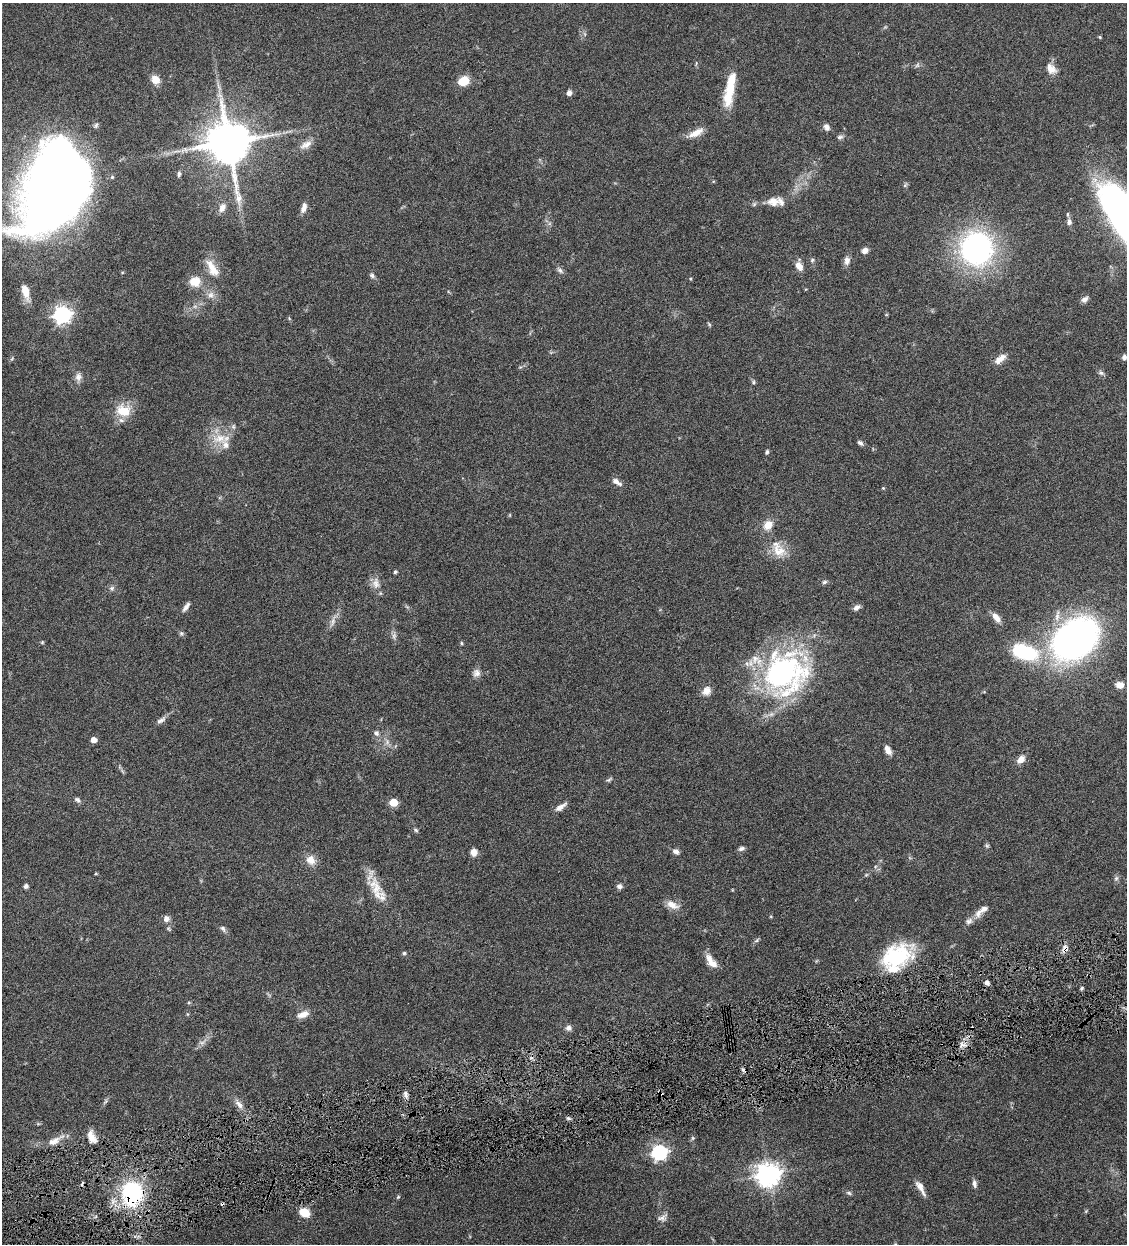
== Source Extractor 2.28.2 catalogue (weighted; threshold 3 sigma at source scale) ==
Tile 7 of 4 x 4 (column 3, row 2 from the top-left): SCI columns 2514-3638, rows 2487-3728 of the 4910 x 4972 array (HDU 1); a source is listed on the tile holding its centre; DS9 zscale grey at full resolution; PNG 1129 x 1246 px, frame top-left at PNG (2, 3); no overlay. Shown black and unused: <1% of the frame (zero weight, under 4 of 8 exposures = <1% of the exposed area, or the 3 px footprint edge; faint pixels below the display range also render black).
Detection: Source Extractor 2.28.2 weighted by HDU 2 'WHT'; one run over the whole footprint, this tile lists its part. Background 0.0431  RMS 0.0036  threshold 0.0146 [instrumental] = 3 sigma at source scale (4.09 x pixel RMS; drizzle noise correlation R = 1.36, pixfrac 0.8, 0.05/0.05 arcsec/px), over >= 5 px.
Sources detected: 126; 1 too faint to see at this stretch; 3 cosmic-ray / hot-pixel residue — not listed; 6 inside a brighter listed object's ellipse — not listed separately; the other 116 listed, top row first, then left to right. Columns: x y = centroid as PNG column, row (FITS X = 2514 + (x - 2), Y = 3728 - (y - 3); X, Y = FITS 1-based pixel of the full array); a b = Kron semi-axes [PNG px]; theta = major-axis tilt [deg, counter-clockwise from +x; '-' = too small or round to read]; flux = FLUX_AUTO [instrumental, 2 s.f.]
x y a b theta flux
1100 37 4 4 - 0.34
917 65 7 6 - 0.67
1051 69 16 10 -50 2.9
155 80 8 7 - 4
464 81 9 7 28 7.3
730 90 42 12 78 9.8
569 93 6 5 - 1.3
827 127 9 7 -56 1.3
696 133 21 8 27 3.3
840 137 8 6 14 0.81
228 142 13 12 - 1500
306 145 19 9 26 2.5
179 174 8 4 84 0.73
905 185 7 4 54 0.48
52 191 74 46 69 470
773 202 16 12 10 3
222 208 13 8 62 2
304 208 12 6 73 1.9
1068 214 7 3 -83 0.45
1069 222 7 6 - 1.1
976 249 25 24 - 87
865 250 6 5 - 1.8
812 260 6 5 - 0.56
847 260 12 7 87 1.6
799 266 11 7 -56 2.4
212 268 26 10 -60 4.8
560 270 10 5 -42 0.9
372 275 7 5 -40 0.75
690 279 4 3 - 0.27
195 282 14 12 5 4.3
25 292 19 8 -75 4.5
211 295 10 8 42 1.7
1084 299 8 6 39 1.2
62 315 7 6 - 120
1124 357 6 5 - 0.98
1000 359 16 7 38 2.6
1101 373 7 6 - 0.74
78 377 11 8 89 1.6
754 382 6 4 -90 0.44
123 411 21 15 -16 6.7
220 438 22 14 2 6.3
860 443 8 5 -37 0.86
767 452 6 4 75 0.48
616 482 12 6 -32 1.7
883 488 5 3 - 0.3
768 525 11 9 45 3.7
779 551 23 15 -43 5.7
395 572 5 4 - 0.52
824 582 7 5 17 0.63
376 583 16 10 -87 2.6
112 588 7 6 - 0.8
186 607 13 5 55 1.3
857 607 9 6 38 1.2
996 617 13 7 -50 2.3
332 622 13 6 74 1.7
181 633 6 5 - 0.54
1074 640 31 22 38 200
42 642 5 5 - 0.33
461 643 5 4 - 0.39
1024 652 33 18 -19 21
476 673 11 10 - 1.7
785 673 47 45 52 76
1120 685 8 6 -6 3
706 691 11 9 44 2.4
161 720 13 6 28 1.2
376 733 8 7 - 1.1
94 740 5 4 - 2.8
888 750 12 6 -62 1.8
1021 759 10 7 45 2.4
609 780 9 4 40 0.59
77 800 9 6 -34 0.8
393 802 5 5 - 11
560 807 16 6 34 2
416 830 7 4 -28 0.52
987 846 6 5 - 0.5
741 848 8 5 19 0.87
676 851 8 6 -30 1.2
474 852 7 6 - 2.5
311 860 13 11 -49 3
866 875 6 3 19 0.38
1116 878 7 5 45 0.68
26 886 5 5 - 0.82
619 886 7 6 - 0.98
375 887 31 15 -58 7.1
672 905 18 9 -28 2.9
978 913 14 8 66 2.1
166 919 9 8 - 1.4
969 921 11 8 38 1.4
223 928 9 6 -55 0.88
756 940 7 4 45 0.55
1065 948 9 7 76 1.8
404 953 5 5 - 0.47
896 956 36 23 24 23
711 961 19 8 -52 3.4
987 982 5 5 - 1.1
1081 988 5 4 - 0.49
189 1003 5 3 - 0.35
303 1014 15 8 20 2.5
568 1028 8 7 - 1.1
972 1028 5 4 - 0.43
202 1042 9 4 -8 0.76
962 1045 11 5 0 1.4
406 1095 10 5 -73 1.1
239 1104 14 7 -48 1.9
91 1136 16 8 -67 2.9
693 1138 5 5 - 0.45
55 1140 25 8 28 3.2
659 1152 7 6 - 76
768 1175 8 8 - 270
974 1184 10 5 -81 1.1
921 1188 22 6 -61 2.5
132 1193 24 20 85 31
849 1193 8 5 -19 0.64
398 1197 6 4 45 0.36
305 1213 10 8 -28 5.7
662 1218 13 9 18 1.6
Overlapping masked pixels (flux is a lower limit): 3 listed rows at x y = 1065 948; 972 1028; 132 1193
Isophote crosses this tile's border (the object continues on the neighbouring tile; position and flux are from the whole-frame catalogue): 1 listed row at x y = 52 191